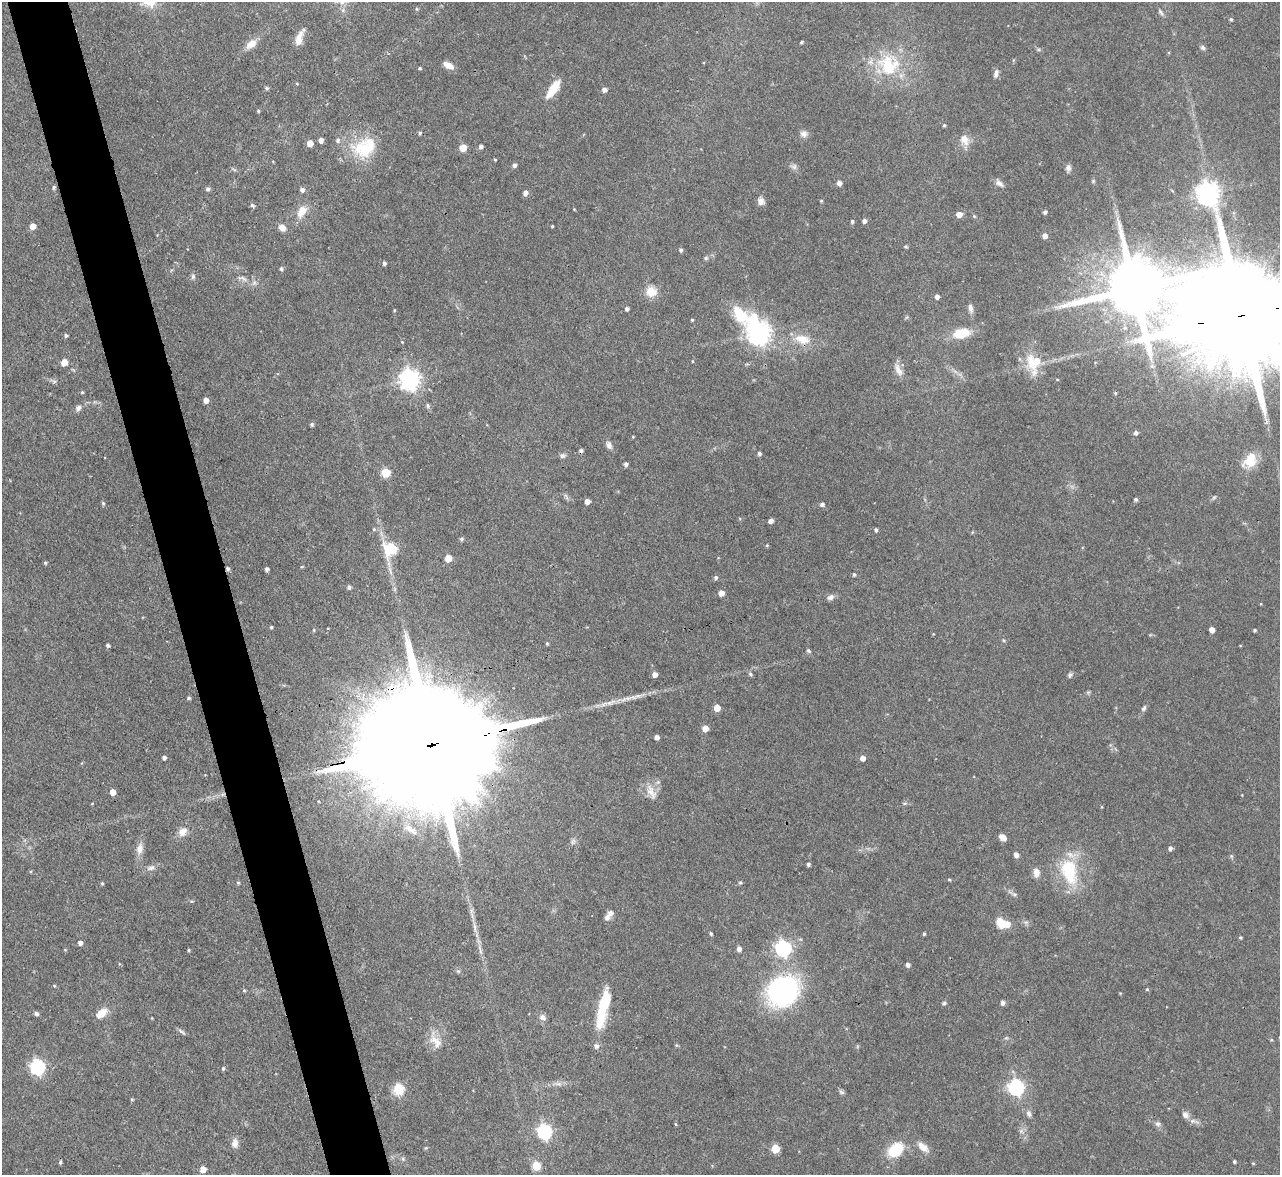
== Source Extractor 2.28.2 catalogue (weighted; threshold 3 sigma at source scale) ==
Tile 11 of 4 x 4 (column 3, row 3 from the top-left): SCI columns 2557-3834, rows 1314-2486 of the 5112 x 5093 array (HDU 1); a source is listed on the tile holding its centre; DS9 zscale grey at full resolution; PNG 1282 x 1177 px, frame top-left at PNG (2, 2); no overlay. Shown black and unused: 5% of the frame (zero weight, under 3 of 4 exposures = <1% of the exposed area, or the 3 px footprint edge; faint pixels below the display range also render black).
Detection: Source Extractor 2.28.2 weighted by HDU 2 'WHT'; one run over the whole footprint, this tile lists its part. Background 0.0965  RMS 0.0042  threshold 0.019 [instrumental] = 3 sigma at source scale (4.5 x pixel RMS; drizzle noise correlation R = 1.50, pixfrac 1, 0.05/0.05 arcsec/px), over >= 5 px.
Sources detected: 208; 2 inside a brighter object's white glare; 1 cosmic-ray / hot-pixel residue — not listed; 5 inside a brighter listed object's ellipse — not listed separately; the other 200 listed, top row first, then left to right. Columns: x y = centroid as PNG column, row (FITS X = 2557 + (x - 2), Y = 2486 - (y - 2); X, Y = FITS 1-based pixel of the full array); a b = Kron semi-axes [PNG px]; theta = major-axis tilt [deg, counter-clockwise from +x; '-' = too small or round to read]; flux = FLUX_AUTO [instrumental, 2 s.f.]
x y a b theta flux
417 9 4 4 - 0.53
1161 12 10 4 -60 1
1231 19 4 4 - 0.61
299 39 19 8 74 4.5
801 42 4 3 - 0.54
251 44 15 9 39 4.3
1203 47 7 5 -45 1
448 65 12 6 -28 3.5
889 65 32 29 -48 24
420 68 4 3 - 0.5
996 73 11 6 75 1.6
297 84 5 3 - 0.41
266 88 6 4 -18 0.74
553 89 21 8 56 9.5
604 90 5 4 - 1.9
258 111 4 3 - 0.58
944 125 4 3 - 0.59
420 133 5 4 - 0.77
804 134 10 8 -21 1.9
321 140 4 4 - 2.1
964 140 15 11 -61 4.4
310 143 5 4 - 5
481 146 4 4 - 1.3
463 148 5 5 - 6.4
361 149 32 22 -31 17
495 160 4 3 - 0.38
514 165 5 4 - 1.3
794 167 9 8 - 1.4
1068 168 10 6 82 1.5
1093 181 5 4 - 0.53
839 183 5 4 - 2.1
999 183 12 7 -44 2
54 187 4 4 - 0.84
208 189 5 5 - 1.1
302 190 5 5 - 1.5
525 193 5 5 - 1.8
1208 193 9 8 - 330
761 201 9 8 - 2.2
821 201 4 4 - 0.42
252 205 5 4 - 1
574 209 3 3 - 0.32
302 211 14 9 56 5.7
1045 212 4 4 - 1
959 214 5 5 - 3.5
974 216 5 4 - 0.5
852 221 5 4 - 0.81
864 221 4 4 - 1.5
33 226 5 5 - 3.8
552 226 3 3 - 0.44
282 228 8 6 -39 3.1
1045 236 5 5 - 2.3
906 246 5 4 - 0.53
681 250 4 4 - 0.98
706 258 6 6 - 0.71
384 263 4 4 - 0.98
281 269 4 4 - 0.82
193 276 8 6 89 1
243 278 11 4 -45 1.4
1134 289 45 18 13 4000
651 291 13 13 - 5.6
937 297 4 4 - 1.8
970 308 12 6 -78 1.8
627 309 4 4 - 1.1
394 310 4 3 - 0.33
740 314 36 17 -41 16
1242 315 55 20 11 20000
692 320 3 3 - 0.46
758 333 9 8 - 350
961 333 20 11 13 9.7
66 335 4 4 - 0.87
802 339 21 12 -15 7.8
402 342 4 4 - 0.31
693 361 4 3 - 0.33
64 362 5 5 - 5.2
1031 363 29 13 -78 9.6
898 370 19 8 -66 3.4
410 379 8 7 - 240
54 381 7 4 0 0.77
82 392 4 4 - 0.48
206 400 4 4 - 2.8
428 405 6 5 - 0.77
78 408 8 7 - 1.4
312 424 4 4 - 0.83
1136 433 5 5 - 1.3
609 445 10 7 -68 1.8
759 453 4 4 - 0.98
563 456 7 6 - 1.1
1250 461 21 15 51 8.6
626 464 4 4 - 1.1
386 473 6 6 - 13
566 496 11 3 -59 0.76
1214 497 7 5 53 0.7
1136 499 4 4 - 0.82
587 501 4 4 - 2.5
103 503 5 4 - 0.64
822 504 5 4 - 1.2
771 521 4 4 - 1.9
374 529 5 5 - 0.65
876 530 4 3 - 0.98
461 539 5 4 - 0.87
767 545 5 4 - 0.44
391 549 7 7 - 34
448 558 5 5 - 7.3
45 563 4 3 - 0.66
302 567 5 3 - 0.41
228 569 4 4 - 0.93
267 569 4 3 - 1.3
854 574 5 4 - 0.8
716 577 5 4 - 0.99
349 587 5 4 - 1.2
721 593 5 5 - 3.4
830 597 9 7 31 1.7
271 627 3 3 - 0.57
314 630 5 3 - 0.42
1212 630 5 4 - 3
1255 630 3 3 - 0.7
1003 640 5 3 - 0.46
547 643 4 4 - 0.54
108 645 4 3 - 1
808 651 6 4 -50 0.76
655 674 4 4 - 2.6
750 674 6 4 -26 0.74
1070 675 7 6 - 0.89
189 698 3 3 - 0.7
717 708 5 5 - 6.1
1144 708 9 5 57 1
705 728 5 5 - 3.9
657 737 4 4 - 1.9
430 745 100 24 11 37000
164 758 4 4 - 1.2
862 758 5 5 - 2.4
113 792 5 4 - 4.2
651 792 24 10 -62 4.7
905 803 6 4 18 0.62
410 829 22 8 -34 4.7
182 832 13 10 44 3.5
1002 837 8 5 -34 2.6
1170 848 5 4 - 1.3
140 849 15 9 80 3.3
1016 855 6 5 - 1.5
808 864 4 4 - 0.87
151 868 13 7 20 2
1069 871 38 21 -74 22
1036 872 10 7 -86 2.7
949 879 5 3 - 0.45
102 883 4 4 - 0.53
238 883 4 4 - 0.54
740 883 5 4 - 0.66
1015 894 7 5 -33 1
607 917 8 7 - 1.8
1001 923 13 9 -67 5.5
475 927 14 3 -78 2
711 934 4 3 - 0.69
924 934 3 3 - 0.66
1240 937 4 4 - 0.53
80 943 4 4 - 1.6
783 948 7 6 - 110
739 949 5 4 - 1.9
189 950 4 3 - 0.48
480 951 6 4 -72 0.83
908 965 4 4 - 1.4
458 971 6 4 -41 0.67
54 986 4 4 - 0.4
1147 989 4 4 - 0.47
244 990 4 4 - 0.49
783 991 27 23 37 86
944 1003 5 4 - 0.66
1002 1003 5 4 - 1.5
602 1008 48 11 82 18
101 1013 15 8 36 5.2
36 1014 5 4 - 1.2
543 1017 8 7 - 1.8
181 1031 13 3 -33 0.95
1006 1038 6 4 18 0.57
1271 1040 4 3 - 0.39
435 1041 24 12 -47 5.6
676 1045 6 4 -71 0.49
37 1067 7 6 - 92
223 1068 5 4 - 0.66
558 1084 9 4 -8 1.4
1016 1087 7 7 - 95
398 1089 6 5 - 35
841 1092 8 5 -27 0.92
132 1099 4 4 - 0.44
1029 1113 9 6 -68 1.4
1185 1115 9 7 -53 2
675 1124 5 3 - 0.44
1158 1124 7 6 - 1.3
544 1131 7 6 - 84
1021 1131 6 5 - 0.99
235 1143 12 8 90 2.5
923 1147 15 8 -40 3.9
775 1149 5 5 - 15
896 1150 18 12 39 15
403 1159 6 4 -47 0.73
1234 1161 3 3 - 0.73
60 1162 4 3 - 0.78
1253 1163 4 3 - 0.37
536 1166 5 5 - 16
203 1169 5 5 - 3.5
Overlapping masked pixels (flux is a lower limit): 4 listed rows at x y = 1134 289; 1242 315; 228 569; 430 745
Isophote crosses this tile's border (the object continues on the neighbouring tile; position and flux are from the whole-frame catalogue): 1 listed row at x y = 1242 315